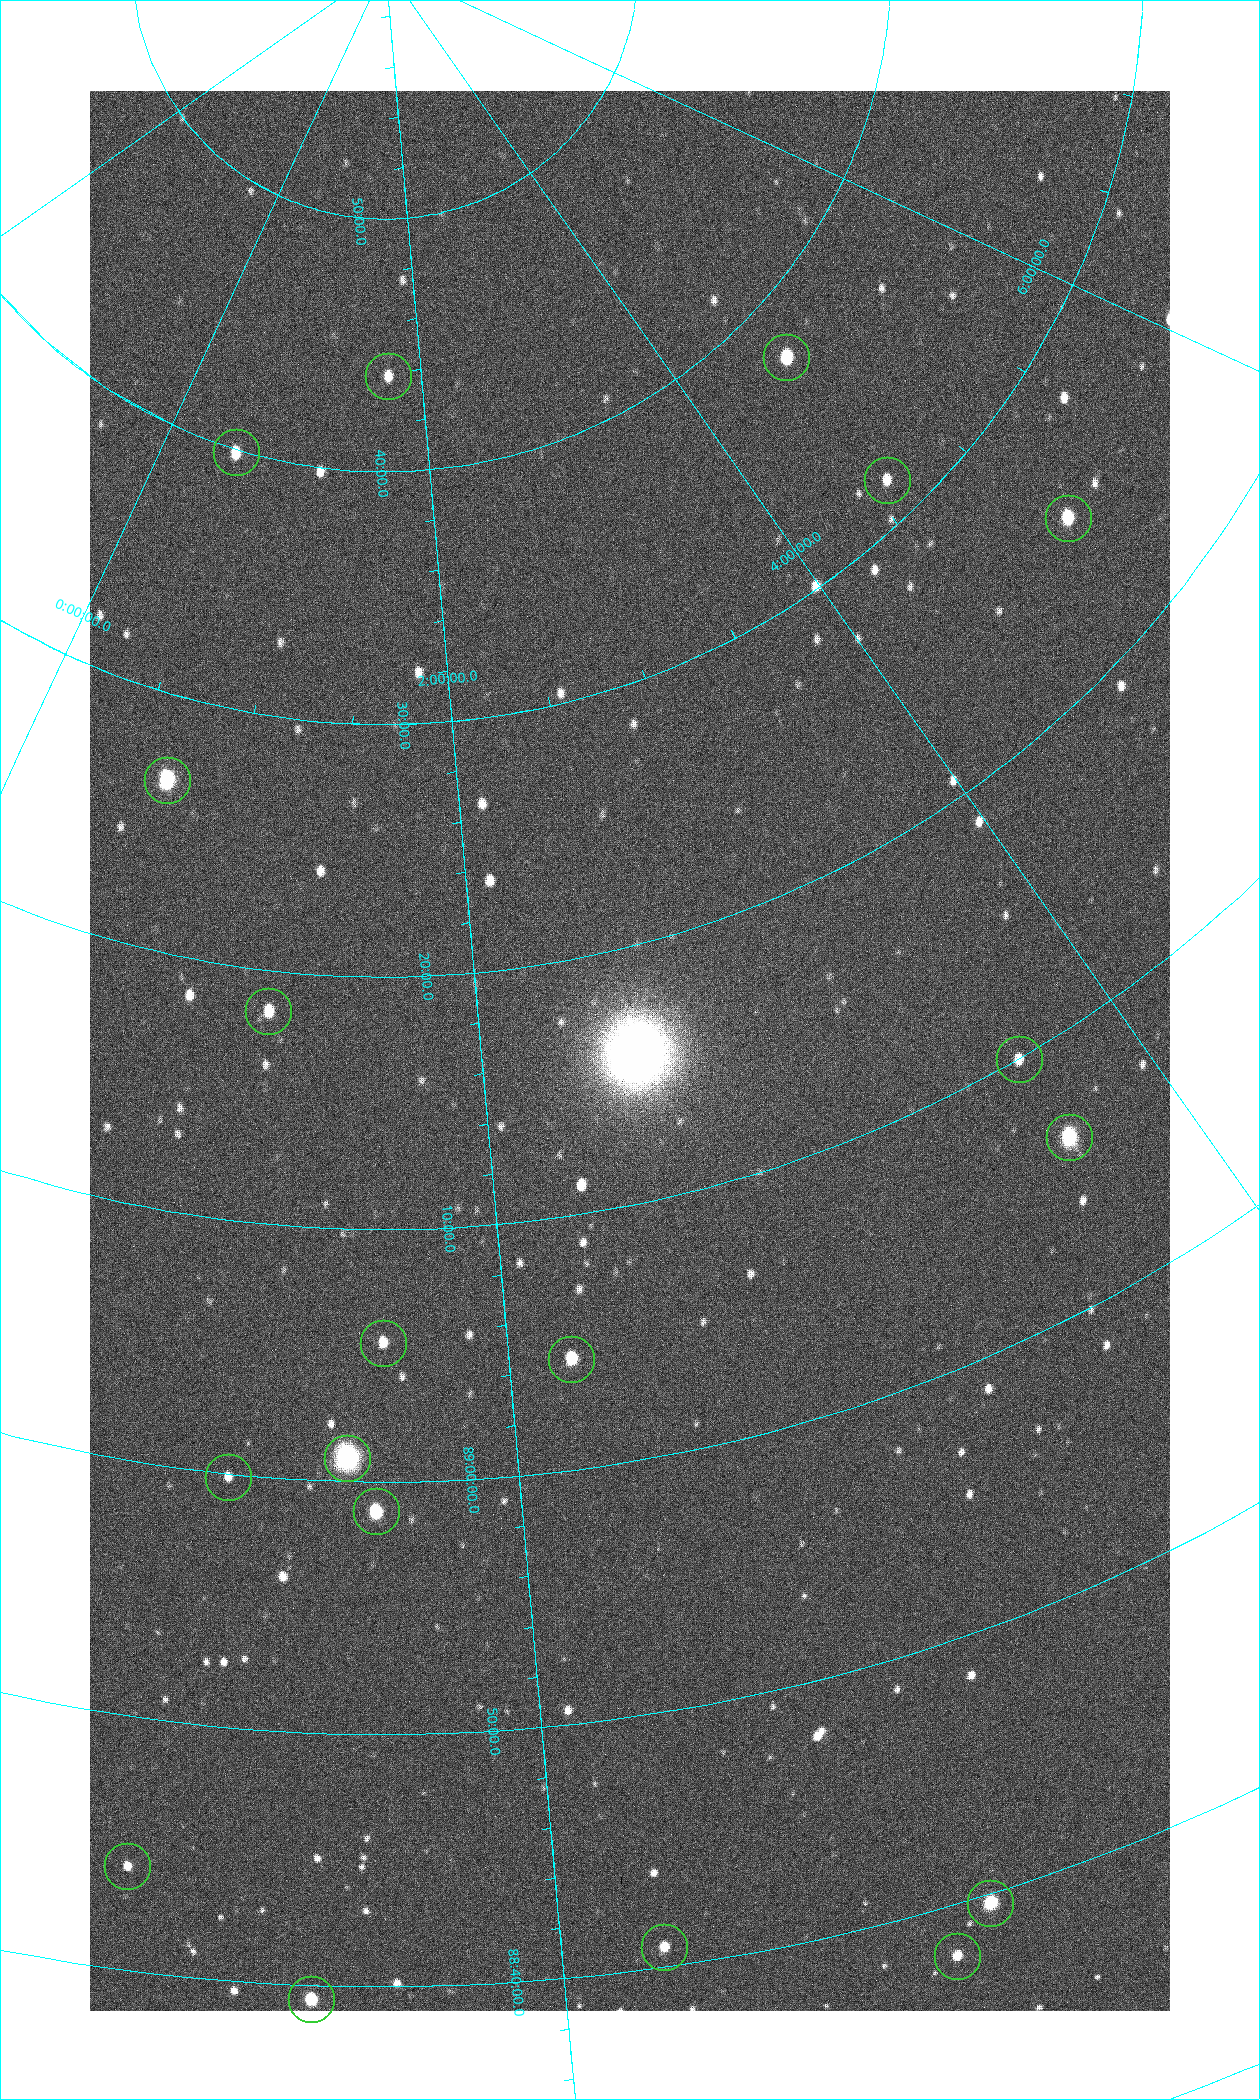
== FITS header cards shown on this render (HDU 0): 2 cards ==
NAXIS1  =                 1080 / length of data axis 1
NAXIS2  =                 1920 / length of data axis 2

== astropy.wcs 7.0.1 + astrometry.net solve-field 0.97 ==
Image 1080 x 1920 px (HDU 0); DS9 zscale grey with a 90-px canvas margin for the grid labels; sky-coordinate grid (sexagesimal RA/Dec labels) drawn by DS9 from the SOLVED WCS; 19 Tycho-2 reference stars matched to detected sources circled (green)
Header WCS: none
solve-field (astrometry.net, Tycho-2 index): SOLVED blind (the file carries no WCS)
Solved WCS: RA---TAN-SIP/DEC--TAN-SIP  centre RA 02:30:36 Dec +89:16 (37.65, +89.27 deg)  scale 2.37 arcsec/px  FOV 42.7' x 76.0'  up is +13 deg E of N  parity flipped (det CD > 0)
(file carries no celestial WCS; the grid is the blind solution)
Tycho-2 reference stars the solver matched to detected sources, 19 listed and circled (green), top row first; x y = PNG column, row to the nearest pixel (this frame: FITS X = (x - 90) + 1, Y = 1920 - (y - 91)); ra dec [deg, ICRS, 3 dp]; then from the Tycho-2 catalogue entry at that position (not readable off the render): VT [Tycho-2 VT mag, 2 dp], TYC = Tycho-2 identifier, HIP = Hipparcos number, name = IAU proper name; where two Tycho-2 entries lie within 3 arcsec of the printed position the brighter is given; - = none
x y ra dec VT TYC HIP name
786 357 70.692 +89.630 9.34 4629-37-1 - -
388 376 25.399 +89.729 11.04 4627-64-1 - -
236 452 7.906 +89.665 10.51 4627-6-1 - -
887 480 69.250 +89.526 11.02 4629-45-1 - -
1068 518 75.971 +89.421 9.41 4629-33-1 - -
167 780 9.931 +89.444 8.22 4627-49-1 3128 -
268 1011 18.559 +89.307 10.52 4627-75-1 - -
1019 1059 55.017 +89.166 11.19 4628-70-1 - -
1069 1137 55.225 +89.105 8.15 4628-68-1 17195 -
383 1343 24.867 +89.092 10.76 4627-125-1 - -
571 1359 32.549 +89.073 9.84 4628-149-1 - -
347 1458 23.461 +89.016 6.47 4627-259-1 7283 -
228 1477 19.000 +88.998 11.53 4627-46-1 - -
376 1511 24.587 +88.980 9.00 4627-86-1 - -
127 1866 17.187 +88.735 11.22 4627-80-1 - -
990 1903 42.246 +88.661 8.90 4628-20-1 - -
664 1947 32.945 +88.680 10.72 4628-99-1 - -
957 1956 40.943 +88.634 10.89 4628-71-1 - -
311 1999 22.838 +88.657 9.18 4627-37-1 - -